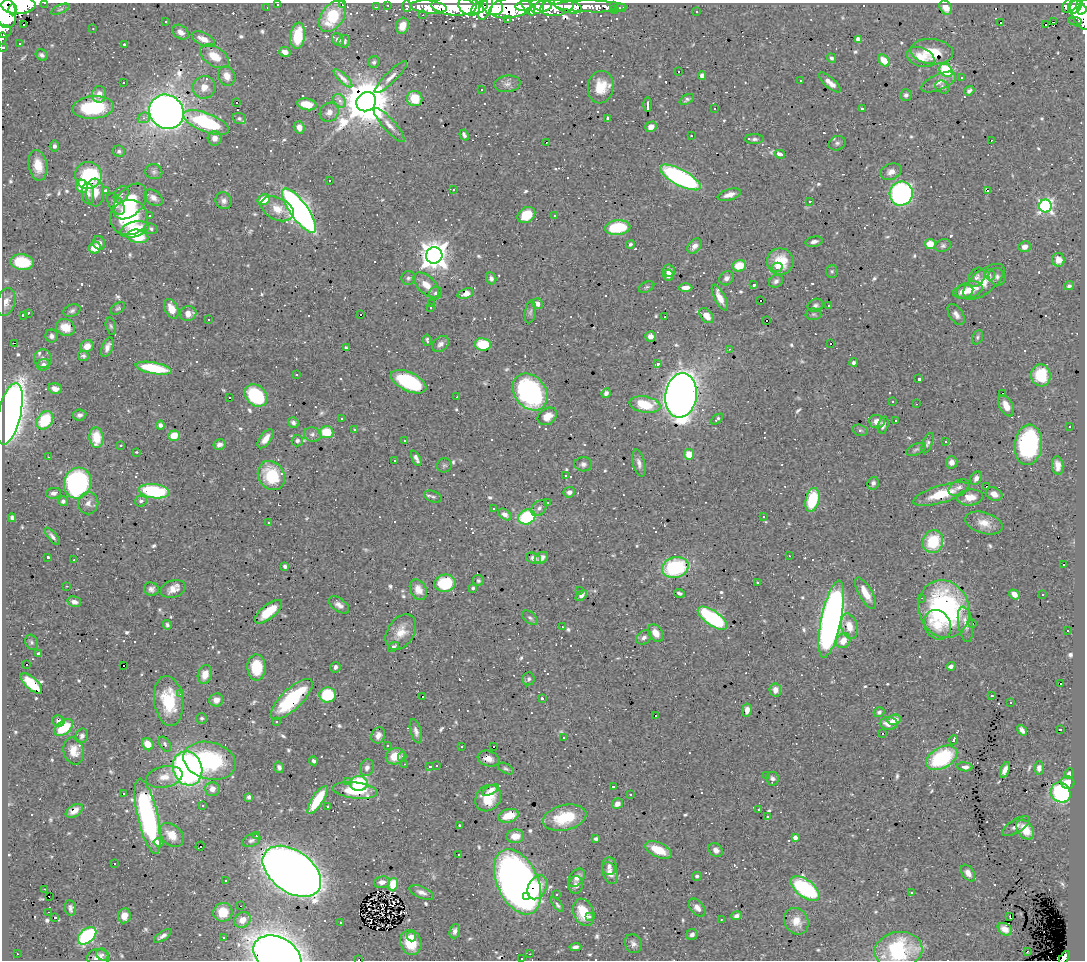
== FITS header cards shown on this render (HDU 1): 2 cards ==
NAXIS1  =                 1083
NAXIS2  =                  958

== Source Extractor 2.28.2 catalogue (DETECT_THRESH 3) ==
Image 1083 x 958 px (HDU 1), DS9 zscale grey, 1 PNG px = 1 image px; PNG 1087 x 962 px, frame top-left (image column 1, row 958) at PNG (2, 3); each listed source drawn as its Kron ellipse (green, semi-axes under 4 px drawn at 4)
Background 0.665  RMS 0.027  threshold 0.0815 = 3 sigma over >= 5 px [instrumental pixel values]
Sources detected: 887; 2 with non-positive FLUX_AUTO (blend fragments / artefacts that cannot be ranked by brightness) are neither listed nor drawn; of the other 885, the 500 brightest by FLUX_AUTO listed and drawn (385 fainter detections omitted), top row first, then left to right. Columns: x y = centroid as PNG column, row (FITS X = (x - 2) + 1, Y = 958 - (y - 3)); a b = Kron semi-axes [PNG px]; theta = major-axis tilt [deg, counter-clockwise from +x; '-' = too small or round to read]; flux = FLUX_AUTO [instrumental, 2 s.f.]
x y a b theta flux
45 3 3 2 - 4.8
278 4 3 3 - 7.2
343 4 3 3 - 47
19 5 17 8 1 2300
388 5 3 2 - 3.9
613 5 3 3 - 12
1070 5 9 6 46 140
407 6 6 4 -89 27
454 6 22 9 -4 1300
469 6 11 8 -28 900
492 6 11 9 -30 900
523 6 8 4 11 1200
528 6 10 5 -57 790
537 6 7 7 - 730
544 6 8 5 6 820
568 6 14 6 -15 390
591 6 36 6 -1 210
1075 6 8 6 63 160
267 7 3 2 - 4
376 7 3 2 - 6.3
429 7 18 6 -5 320
480 7 9 5 34 450
511 7 22 10 10 1800
557 7 17 9 11 650
1083 7 8 4 62 270
486 8 12 6 65 520
620 8 5 3 - 4.5
946 8 7 5 -53 17
60 9 10 4 23 4.3
614 9 4 3 - 9.4
13 10 5 4 - 510
4 11 17 11 -72 3500
696 12 3 3 - 7.5
423 15 2 2 - 4.8
1081 15 16 8 -63 640
332 16 17 11 56 93
507 19 3 3 - 4.8
166 21 3 3 - 5.3
1075 21 7 4 -12 18
1001 22 3 3 - 22
1053 22 3 2 - 380
24 24 3 3 - 28
1046 25 4 3 - 140
402 26 8 6 72 20
93 29 3 3 - 4.2
3 31 8 6 4 29
181 32 9 6 -35 12
298 36 13 7 83 75
2 39 6 2 83 5.1
203 39 12 6 -24 17
338 39 7 5 -48 8.9
858 39 4 4 - 16
344 41 6 6 - 4.1
19 44 3 3 - 6.5
124 44 3 3 - 22
3 47 3 3 - 11
285 52 6 5 - 12
932 52 21 12 -6 46
42 55 6 5 - 5.7
214 56 16 9 -33 32
921 57 14 9 -21 28
831 58 5 4 - 4
884 61 7 4 -48 38
374 62 6 5 - 5
946 70 7 6 - 110
679 72 3 3 - 15
227 76 10 8 -62 17
702 76 4 4 - 9.7
391 77 22 5 44 13
343 78 12 3 -45 9.9
961 78 3 3 - 6.2
800 81 3 3 - 4.5
123 82 3 3 - 80
830 82 14 5 -41 15
939 82 18 8 23 16
507 84 13 8 7 10
204 87 11 11 - 20
601 87 16 12 80 39
942 87 7 6 - 4.7
481 90 3 3 - 5.2
969 91 5 4 - 5.9
99 94 8 7 - 14
906 95 6 6 - 6.2
415 99 8 7 - 49
687 99 8 4 26 4.3
340 101 7 5 -51 12
236 102 3 3 - 25
366 102 10 9 - 11000
307 104 10 6 -12 28
648 104 7 3 -89 9.6
93 107 21 11 5 140
715 109 3 3 - 5.1
862 109 3 3 - 4.9
167 112 18 16 -44 1700
329 112 10 9 - 13
144 118 6 5 - 4.8
239 118 7 5 -20 4.2
608 118 4 3 - 4.6
206 122 24 9 -21 160
389 125 22 6 -48 16
299 127 6 5 - 12
651 127 6 5 - 13
464 135 5 3 - 4.6
691 136 3 2 - 7
215 138 7 7 - 12
754 139 9 5 0 5.5
991 140 3 2 - 7.3
546 142 3 2 - 39
837 143 8 7 - 5.4
54 146 5 4 - 6.4
119 151 6 5 - 5
780 154 5 3 - 10
38 165 15 9 -80 35
154 172 8 7 - 5.4
891 172 11 8 24 12
88 175 13 13 - 150
680 177 23 8 -28 430
330 181 3 3 - 35
82 186 6 6 - 42
453 190 3 2 - 3.9
987 190 3 3 - 17
105 191 3 3 - 27
95 192 14 9 -86 23
901 193 12 11 - 440
88 194 11 6 -84 11
121 195 9 7 58 6.4
729 195 12 5 16 14
153 198 10 7 -33 11
264 200 6 5 - 40
130 201 21 13 49 75
224 201 8 8 - 8
810 201 3 3 - 4.4
116 204 12 7 -56 11
1045 206 6 6 - 450
277 209 17 11 -25 29
299 211 26 9 -55 1200
150 215 3 3 - 4.2
526 215 9 7 35 45
555 216 3 3 - 5.9
129 218 19 17 15 140
618 228 13 7 5 110
134 229 14 7 15 43
151 229 6 5 - 4.2
138 236 10 6 -11 79
814 242 8 5 13 7.1
99 243 7 6 - 9
630 244 5 4 - 4
930 244 5 5 - 26
694 246 8 6 50 12
943 246 8 6 23 4.8
1025 247 6 5 - 14
95 248 6 5 - 28
434 255 8 8 - 2400
1058 260 6 6 - 18
780 261 13 13 - 55
22 262 12 7 -6 92
739 266 7 5 14 42
777 267 5 4 - 7.2
669 271 6 5 - 15
832 271 6 5 - 3.7
668 275 5 5 - 8.2
990 275 6 4 -75 4.9
977 277 10 7 59 7.6
997 277 9 8 - 8.2
408 278 7 7 - 4.8
491 278 6 5 - 6.5
726 278 8 6 42 8.1
776 281 7 6 - 5.9
984 282 25 11 39 38
426 285 15 8 -44 22
754 285 3 3 - 6.9
1069 286 5 4 - 4.1
647 287 8 5 27 3.7
686 288 7 4 2 12
969 290 14 8 15 27
963 291 10 6 15 15
436 293 7 6 - 5.8
466 294 8 4 18 16
720 298 14 5 -63 19
760 301 3 3 - 4.7
6 302 14 9 73 15
432 304 3 3 - 37
537 304 6 5 - 9.9
815 305 8 6 21 5.5
828 305 3 3 - 12
431 307 3 3 - 16
118 308 8 5 36 3.8
171 309 10 6 -68 24
72 311 9 6 20 5.2
530 312 11 5 80 4.8
28 313 4 3 - 5.7
188 314 8 7 - 18
813 314 8 5 -1 4.1
956 314 12 6 -57 9.9
23 315 3 3 - 3.8
361 315 3 3 - 7
706 315 8 5 -51 21
665 317 3 2 - 5.3
208 320 3 3 - 45
767 321 3 3 - 5.8
111 326 9 5 -77 4
65 327 10 8 -24 26
51 336 6 6 - 6
650 336 5 5 - 10
977 337 7 5 66 3.8
427 340 5 3 - 4
14 343 3 2 - 51
831 343 3 3 - 37
441 344 9 7 43 9.7
483 344 8 6 -9 60
87 346 6 6 - 18
107 347 10 5 69 10
346 348 4 3 - 4
729 349 3 2 - 7.9
83 356 5 5 - 4.2
43 359 9 9 - 7.7
853 362 4 4 - 4.2
657 364 4 3 - 9.9
43 365 6 5 - 8
154 368 18 5 -10 97
296 374 3 3 - 41
1041 375 11 10 - 69
919 379 3 3 - 8.6
409 382 19 9 -25 160
55 389 7 5 -15 11
530 392 20 15 -51 380
606 393 5 4 - 6.4
1003 393 3 3 - 14
256 395 12 10 -40 150
681 395 22 15 82 2300
457 397 3 2 - 4.1
229 398 3 3 - 52
893 401 3 3 - 6.6
917 404 3 2 - 15
645 405 16 8 -10 75
1006 406 11 6 -61 20
10 414 31 11 77 2600
80 415 7 5 9 5.8
547 416 10 8 34 25
342 418 3 3 - 4.6
717 419 7 4 40 4.9
45 420 10 7 54 84
895 420 3 3 - 8
877 422 8 6 -6 14
293 423 6 5 - 6.4
160 425 4 4 - 5.4
883 425 9 5 75 6.9
1070 426 3 3 - 67
354 430 3 3 - 31
860 430 8 5 -15 4
326 432 7 6 - 55
312 434 8 7 - 7.5
174 436 6 5 - 40
96 437 10 7 -86 48
265 439 11 5 54 16
405 440 3 3 - 6.7
297 441 6 5 - 6.1
946 442 3 3 - 11
928 443 11 5 68 4.8
121 445 3 3 - 11
219 445 6 5 - 9.3
1028 445 20 13 84 270
916 449 10 5 24 4.9
137 452 3 2 - 37
689 454 5 5 - 30
49 457 3 2 - 4.3
416 458 8 3 -64 6.6
394 460 3 3 - 43
952 462 6 5 - 10
639 463 14 6 -77 9.5
583 464 9 7 -1 6.5
444 465 7 7 - 4.4
1058 465 9 5 -84 15
271 475 15 13 -56 64
565 476 3 3 - 18
976 478 7 5 60 9
77 483 15 13 75 340
873 483 6 5 - 5.7
986 486 3 3 - 83
959 487 11 7 30 7.5
154 491 15 7 -6 170
569 492 6 5 - 8.2
54 493 7 5 6 7
941 494 29 8 17 60
994 494 9 6 -26 11
433 497 9 5 -20 4.6
970 497 13 8 5 21
812 500 12 7 77 92
63 501 5 5 - 5.9
141 501 6 5 - 5.9
547 502 3 3 - 25
88 503 11 10 - 11
539 508 9 6 46 5.5
493 509 3 3 - 6.3
505 515 7 5 -34 9.4
763 516 3 3 - 19
527 517 9 7 24 130
12 518 4 4 - 5
269 523 3 3 - 4.8
984 523 19 10 -16 24
52 536 11 4 -50 6.1
933 542 11 10 - 82
789 556 3 2 - 6.7
48 557 3 3 - 5.6
533 558 8 5 -17 6.8
541 558 7 5 32 12
74 560 3 3 - 4.3
1064 565 3 3 - 100
285 566 4 3 - 5.5
675 567 13 10 16 170
478 581 6 5 - 3.7
757 582 3 3 - 7.8
445 583 11 8 8 92
67 586 3 2 - 8
473 588 3 3 - 3.9
151 589 7 6 - 7.1
173 589 13 8 19 17
418 590 11 8 -63 21
579 590 3 3 - 18
679 593 5 3 - 3.9
866 593 17 6 -60 29
1014 594 6 4 -36 12
581 595 6 4 41 8.3
1042 595 3 3 - 6.8
921 598 3 2 - 4.6
74 602 7 5 -13 11
339 605 11 6 -36 10
944 609 29 25 -72 330
268 612 16 7 39 45
530 618 9 5 -43 4.8
713 618 17 7 -35 250
831 619 39 10 78 1400
972 623 3 3 - 54
965 624 18 7 -80 16
167 625 5 4 - 3.8
937 625 15 13 -58 32
849 626 13 8 -74 23
562 627 3 2 - 5.4
1068 630 3 3 - 16
401 632 19 13 57 31
656 633 9 6 -58 20
644 637 8 6 35 7.3
843 641 8 6 50 22
31 642 8 6 -65 4.4
393 647 6 4 37 6.2
39 654 4 3 - 8.6
26 664 3 3 - 9.9
124 666 3 3 - 13
951 666 5 4 - 5.8
256 667 13 9 -88 64
335 667 5 5 - 6.8
205 674 10 7 73 21
529 679 6 6 - 5.1
31 683 13 6 -42 64
1060 683 3 3 - 5.9
775 690 6 6 - 15
181 693 3 3 - 25
328 695 8 7 - 96
422 696 3 3 - 290
992 696 3 3 - 11
542 698 3 3 - 5.8
292 699 27 10 44 150
216 700 7 6 - 13
169 701 25 14 -82 85
1011 702 3 3 - 8.4
747 710 7 4 83 14
879 712 5 5 - 4.4
655 716 3 3 - 240
202 718 5 5 - 3.9
894 720 6 5 - 18
58 721 6 5 - 11
276 722 3 3 - 4.2
889 723 9 6 -1 18
64 728 11 6 38 76
1060 729 3 2 - 5.4
1022 730 6 4 -54 9.2
416 731 12 5 -75 8.7
882 733 3 3 - 70
378 735 8 6 69 11
82 736 7 6 - 7
564 738 3 3 - 4.8
954 740 4 3 - 9
148 744 6 5 - 26
165 744 8 5 -57 5.6
387 745 3 3 - 5.9
462 747 3 3 - 86
493 747 3 3 - 11
74 751 14 10 -76 26
395 756 9 8 - 31
402 757 4 4 - 3.9
942 758 17 10 30 160
489 759 11 7 -18 15
210 761 27 18 -14 210
314 761 4 3 - 5.6
404 764 3 2 - 4.1
437 765 3 2 - 3.9
279 767 6 4 -71 5.4
430 767 3 3 - 12
965 767 7 4 -7 9.6
188 768 17 14 -71 630
367 768 8 7 - 8.1
1039 768 6 5 - 8.2
506 769 8 4 -30 3.8
1005 770 8 4 70 13
1069 773 5 4 - 5.3
767 776 3 3 - 3.8
164 777 18 10 11 23
772 779 7 6 - 6.2
348 781 3 3 - 32
1068 782 7 6 - 17
359 783 9 7 1 110
613 787 3 3 - 56
212 789 7 7 - 14
355 790 22 8 -7 77
491 790 9 3 28 8.6
1061 793 10 9 - 210
124 794 3 3 - 37
630 794 3 3 - 7.1
249 797 4 4 - 4.6
488 798 14 12 49 38
317 800 16 5 57 83
617 804 6 5 - 13
202 806 3 3 - 5.2
328 806 3 2 - 4.2
759 809 3 3 - 14
74 811 9 5 32 13
148 816 38 10 -77 420
508 816 10 6 15 37
767 817 3 3 - 9.5
565 818 22 12 13 81
459 825 3 3 - 11
1016 826 16 6 32 10
1025 830 11 7 -53 39
172 835 14 10 -42 29
257 835 3 3 - 89
515 836 9 6 3 22
795 838 4 3 - 14
596 839 4 3 - 4
251 840 9 6 21 6.1
159 842 5 3 - 21
200 846 5 3 - 110
658 850 14 7 -25 47
716 850 7 6 - 8.5
458 855 3 3 - 9.2
115 864 3 3 - 710
609 866 9 7 84 9.1
292 871 33 21 -36 3400
610 873 11 7 -67 15
968 873 9 6 -58 14
697 876 5 4 - 4
577 878 10 7 53 12
225 880 3 3 - 5.4
382 882 8 6 6 11
517 882 35 20 -66 1700
393 884 6 5 - 39
576 885 9 7 85 8.4
537 887 13 9 61 45
805 888 17 8 -37 220
45 889 3 2 - 4.8
422 892 13 6 -23 9.8
911 893 3 3 - 5.2
556 894 3 3 - 5.1
526 896 3 3 - 31
49 897 2 2 - 13
557 904 9 3 -51 4.6
240 906 2 2 - 27
70 908 8 5 -80 6.6
697 908 10 6 -50 10
48 912 3 2 - 10
223 912 9 9 - 34
584 912 14 10 -69 45
124 916 7 6 - 20
737 916 5 4 - 6.9
590 917 3 3 - 13
1010 917 4 2 - 7.6
55 918 4 3 - 110
721 919 3 2 - 8.4
242 920 9 7 37 19
796 921 14 11 -58 23
340 922 3 3 - 7.6
1005 929 7 6 - 16
455 931 7 5 75 6
692 935 6 5 - 6.7
87 936 11 6 41 250
163 936 10 4 35 8.4
412 936 5 4 - 9.5
223 937 3 2 - 7.9
411 942 13 10 -70 57
633 944 10 8 -64 8.4
575 947 6 4 7 7.1
898 950 24 18 9 170
1027 951 3 2 - 25
17 954 2 2 - 3.9
530 954 3 2 - 10
102 955 6 5 - 5.6
277 955 26 18 -28 2000
1064 957 7 4 55 19
98 958 11 9 1 15
522 958 3 3 - 4.1
359 960 2 2 - 17
At the frame edge (FLAGS 8, measured only in part): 14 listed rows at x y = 45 3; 278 4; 343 4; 19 5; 1083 7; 4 11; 3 31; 2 39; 3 47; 898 950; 277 955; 1064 957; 522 958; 359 960
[385 fainter detections neither listed nor drawn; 2 non-positive-flux detections neither listed nor drawn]